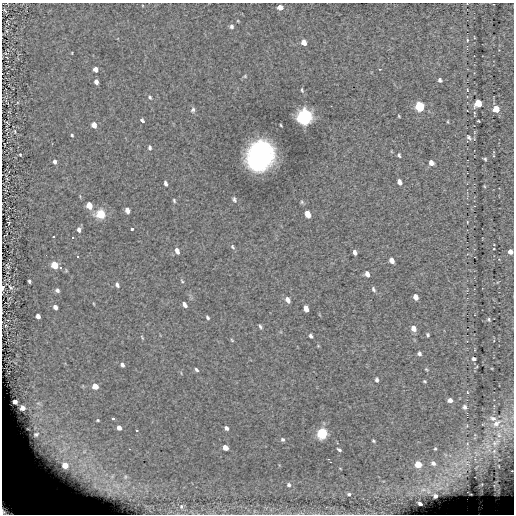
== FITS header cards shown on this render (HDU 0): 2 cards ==
NAXIS1  =                  512
NAXIS2  =                  512

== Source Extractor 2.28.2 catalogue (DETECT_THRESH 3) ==
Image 512 x 512 px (HDU 0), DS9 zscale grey, 1 PNG px = 1 image px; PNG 516 x 516 px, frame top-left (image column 1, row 512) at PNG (2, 3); no overlay
Background -1.36e-04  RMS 6.7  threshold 20.1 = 3 sigma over >= 5 px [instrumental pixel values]
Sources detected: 133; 1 with non-positive FLUX_AUTO (blend fragments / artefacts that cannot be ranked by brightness) is not listed; the other 132 listed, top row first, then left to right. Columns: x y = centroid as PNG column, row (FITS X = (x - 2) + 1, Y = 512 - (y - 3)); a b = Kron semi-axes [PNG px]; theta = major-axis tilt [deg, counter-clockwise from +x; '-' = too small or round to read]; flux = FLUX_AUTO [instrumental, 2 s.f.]
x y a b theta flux
280 7 5 4 - 3200
5 11 6 3 -45 510
231 26 5 5 - 1100
467 40 4 3 - 420
304 42 5 4 - 3900
72 53 3 2 - 300
96 69 4 4 - 3200
380 69 2 2 - 290
245 76 5 4 - 510
440 80 4 4 - 890
96 82 5 4 - 1800
302 90 7 3 -72 660
467 90 3 2 - 300
150 97 6 4 -47 710
478 103 5 5 - 12000
420 106 6 5 - 36000
496 109 5 5 - 7600
193 110 7 5 69 1000
399 116 3 2 - 400
305 117 7 6 - 180000
142 121 4 3 - 1300
448 122 4 3 - 380
94 125 5 4 - 3700
281 125 3 2 - 440
15 131 6 3 -81 470
72 135 4 3 - 530
469 137 6 4 -48 890
150 147 6 4 -83 940
20 155 3 2 - 380
399 155 5 3 - 680
260 156 20 16 66 110000
485 159 4 2 - 530
55 162 6 4 -82 1300
431 163 5 4 - 2300
399 182 5 4 - 2200
166 183 5 3 - 1200
484 186 4 2 - 340
234 199 6 4 -66 880
174 201 5 3 - 570
302 202 6 4 -49 680
89 205 6 4 -69 8300
127 210 5 4 - 3100
100 214 10 9 - 8000
308 214 6 4 -66 6600
9 222 2 2 - 300
467 222 3 2 - 280
132 229 3 3 - 1800
79 230 6 5 - 1400
53 237 3 3 - 13000
72 237 3 3 - 13000
232 247 7 5 -56 760
494 249 2 2 - 290
177 251 6 4 -68 2300
355 252 5 4 - 1400
510 252 4 4 - 1900
46 255 2 2 - 13000
78 257 3 3 - 13000
392 260 5 4 - 3000
54 265 5 5 - 11000
61 267 3 3 - 13000
367 274 5 4 - 2400
29 281 4 3 - 590
182 281 5 4 - 550
117 285 7 5 -62 1300
10 287 6 4 -45 630
3 288 5 3 - 1000
373 289 7 4 -65 960
57 290 5 5 - 990
415 297 5 4 - 2900
288 300 6 4 -59 2500
94 304 5 3 - 350
185 305 5 3 - 2000
55 307 5 4 - 1800
306 309 6 4 -68 3700
38 316 5 4 - 1900
207 317 4 3 - 740
489 319 5 4 - 570
6 326 3 2 - 340
260 327 6 4 -59 750
413 328 6 5 - 3500
428 335 5 4 - 660
311 336 4 3 - 960
142 337 7 3 -63 510
232 340 5 4 - 470
419 354 5 4 - 1200
474 359 4 3 - 990
122 365 5 4 - 1200
426 369 6 4 -31 500
196 370 5 3 - 830
377 380 6 4 -85 950
425 381 3 3 - 530
95 386 5 5 - 5500
467 392 4 2 - 330
450 400 4 4 - 2200
15 402 4 3 - 1300
464 407 5 5 - 1400
22 408 4 4 - 1800
113 418 3 3 - 790
493 418 9 6 -19 2100
98 420 3 3 - 430
496 423 15 9 35 5300
119 428 4 4 - 2000
226 428 4 3 - 1400
322 433 5 5 - 56000
499 435 13 7 -75 3600
283 439 4 3 - 740
373 441 4 3 - 560
496 443 19 11 44 8500
225 448 5 4 - 4200
435 449 4 4 - 590
339 450 5 3 - 830
494 451 8 7 - 2200
476 453 12 7 -30 3100
328 459 3 2 - 260
330 462 2 2 - 250
433 463 7 6 - 2000
467 463 11 7 -48 2800
418 464 5 4 - 12000
499 466 5 3 - 430
476 467 9 3 40 690
512 471 3 2 - 390
459 475 8 5 46 1700
482 484 5 4 - 440
289 485 5 5 - 860
423 490 9 4 -8 1600
428 491 7 4 -72 890
12 493 10 9 - 3500
349 494 4 3 - 730
435 496 4 4 - 1400
420 504 4 3 - 1100
181 506 8 7 - 1800
10 507 27 17 -27 72000
At the frame edge (FLAGS 8, measured only in part): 4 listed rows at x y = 510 252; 3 288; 512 471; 10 507
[1 non-positive-flux detection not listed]